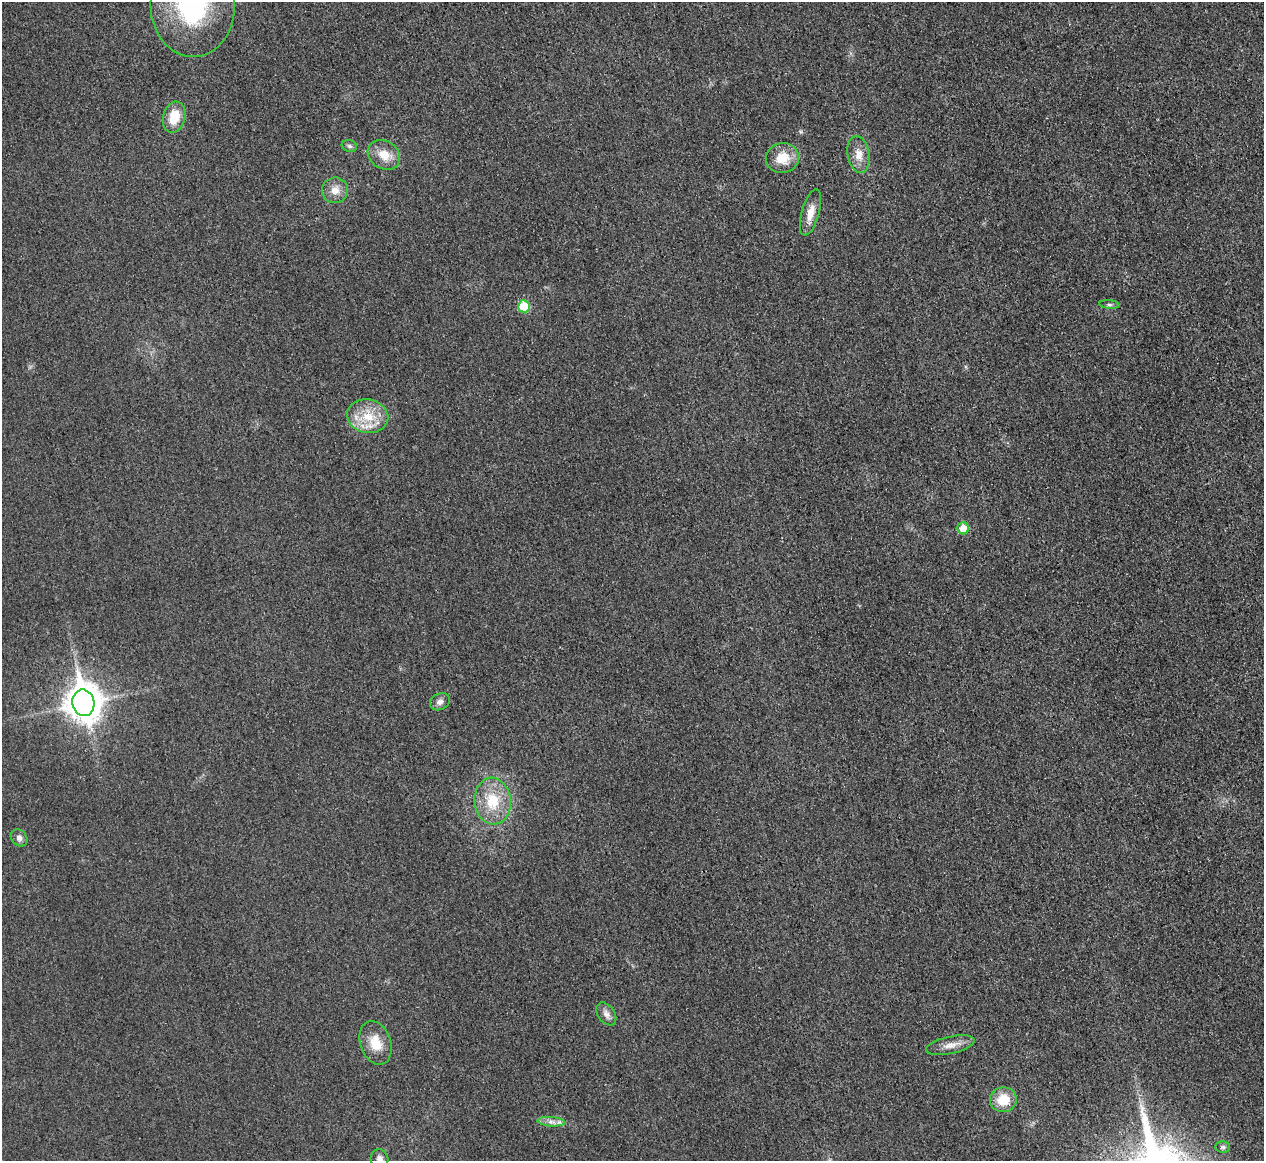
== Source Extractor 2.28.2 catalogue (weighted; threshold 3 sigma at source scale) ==
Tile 10 of 4 x 4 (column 2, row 3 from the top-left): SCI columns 1271-2532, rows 1308-2466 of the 5067 x 5048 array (HDU 1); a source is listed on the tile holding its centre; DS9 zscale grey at full resolution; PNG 1266 x 1163 px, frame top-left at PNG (2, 2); each listed source drawn as its Kron ellipse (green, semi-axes under 4 px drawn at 4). Shown black and unused: <1% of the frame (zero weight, under 3 of 4 exposures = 1% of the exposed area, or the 3 px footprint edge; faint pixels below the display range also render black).
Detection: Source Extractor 2.28.2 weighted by HDU 2 'WHT'; one run over the whole footprint, this tile lists its part. Background 0.0224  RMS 0.0056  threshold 0.0253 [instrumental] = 3 sigma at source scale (4.5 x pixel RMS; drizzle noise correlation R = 1.50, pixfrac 1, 0.05/0.05 arcsec/px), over >= 5 px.
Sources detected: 23; all 23 listed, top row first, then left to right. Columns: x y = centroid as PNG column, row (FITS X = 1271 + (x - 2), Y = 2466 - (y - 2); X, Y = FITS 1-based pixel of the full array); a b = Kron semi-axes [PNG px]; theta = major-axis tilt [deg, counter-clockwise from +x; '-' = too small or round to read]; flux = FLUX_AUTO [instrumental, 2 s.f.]
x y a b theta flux
192 6 51 42 -88 88
174 117 15 11 75 12
349 146 8 6 -18 1.4
384 155 17 13 -33 9
859 155 19 11 -80 7
782 158 16 15 - 12
335 190 13 13 - 6
810 213 24 8 74 6.6
1109 304 10 4 -5 1.2
524 306 6 5 - 18
368 416 20 16 -10 15
963 528 6 6 - 9.2
440 702 10 8 27 2.6
83 703 13 11 -78 1100
493 801 23 18 -85 20
19 838 9 7 -45 2.5
606 1014 13 8 -55 3.3
376 1043 22 15 -71 11
950 1045 25 8 12 5.8
1003 1100 13 12 - 13
551 1122 14 4 -3 3.1
1223 1147 7 5 1 1.3
379 1159 10 9 - 2.8
Isophote crosses this tile's border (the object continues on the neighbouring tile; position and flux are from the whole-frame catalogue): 2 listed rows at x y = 192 6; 379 1159